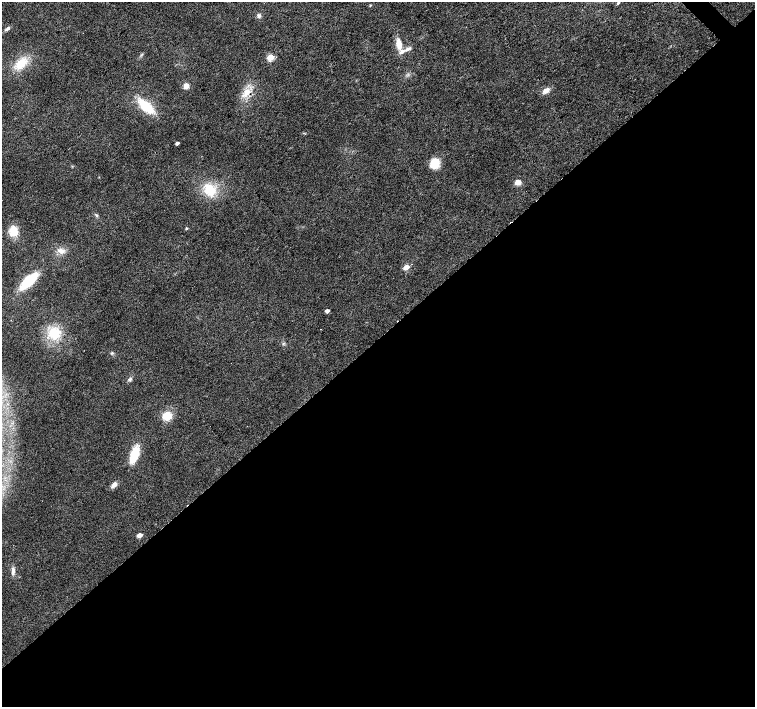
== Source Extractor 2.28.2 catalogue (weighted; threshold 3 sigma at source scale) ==
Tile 15 of 4 x 4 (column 3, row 4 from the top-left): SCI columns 3016-4521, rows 219-1627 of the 6026 x 6005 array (HDU 1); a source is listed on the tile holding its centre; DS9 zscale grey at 2 x 2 block average (1 PNG px = mean of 2 x 2 image px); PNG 757 x 709 px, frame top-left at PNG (2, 2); no overlay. Shown black and unused: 52% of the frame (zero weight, under 2 of 3 exposures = <1% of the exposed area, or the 3 px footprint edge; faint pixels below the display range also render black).
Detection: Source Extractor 2.28.2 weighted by HDU 2 'WHT'; one run over the whole footprint, this tile lists its part. Background 0.0208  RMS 0.0065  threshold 0.0292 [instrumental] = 3 sigma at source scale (4.5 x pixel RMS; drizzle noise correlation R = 1.50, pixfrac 1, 0.0396/0.0396 arcsec/px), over >= 5 px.
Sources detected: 32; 1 cosmic-ray / hot-pixel residue — not listed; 1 inside a brighter listed object's ellipse — not listed separately; the other 30 listed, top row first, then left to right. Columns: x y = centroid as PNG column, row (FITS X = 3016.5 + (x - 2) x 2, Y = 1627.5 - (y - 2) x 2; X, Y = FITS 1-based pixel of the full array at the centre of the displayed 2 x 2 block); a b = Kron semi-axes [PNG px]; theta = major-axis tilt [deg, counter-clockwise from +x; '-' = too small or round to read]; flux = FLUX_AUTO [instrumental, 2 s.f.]
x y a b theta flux
618 3 3 2 - 2
370 5 3 2 - 1.2
259 15 5 4 - 3.1
7 29 7 4 32 3.5
399 44 13 6 -80 16
407 49 7 4 35 5.5
270 57 3 3 - 49
21 64 15 9 43 31
186 86 5 5 - 8
546 91 8 6 35 8.7
247 92 13 8 59 18
146 106 19 9 -43 43
177 143 3 2 - 5.9
435 163 10 9 - 27
518 182 6 5 - 8.3
210 190 14 11 -44 38
186 228 3 3 - 1.8
13 231 11 9 88 24
61 251 8 6 -7 8
406 267 3 3 - 30
29 281 13 6 42 84
327 311 3 2 - 7.3
54 333 15 14 - 38
112 353 4 3 - 1.9
130 379 5 4 - 3.7
167 416 8 7 - 27
134 454 13 6 71 54
114 485 8 5 47 7.3
139 535 3 3 - 18
13 570 10 4 -85 5.5